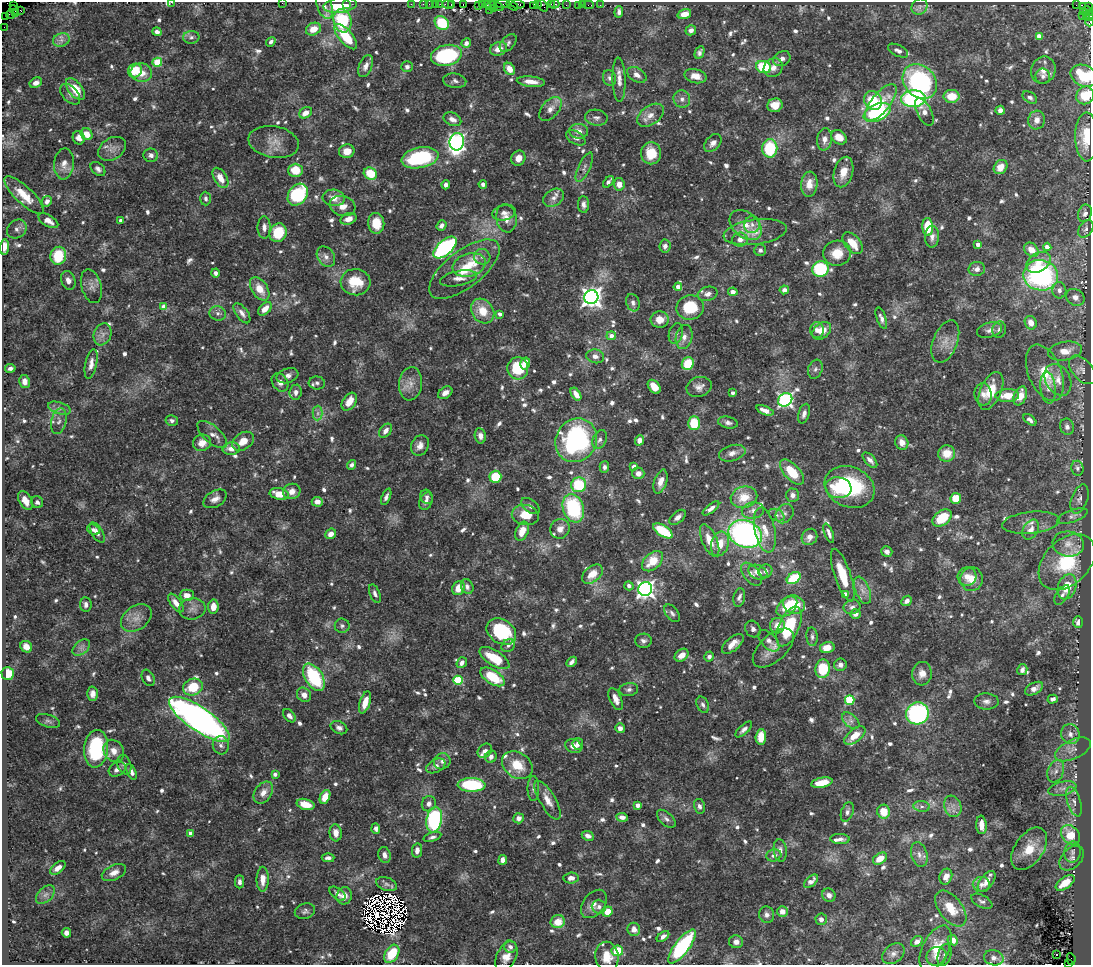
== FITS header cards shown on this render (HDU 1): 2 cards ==
NAXIS1  =                 1089
NAXIS2  =                  963

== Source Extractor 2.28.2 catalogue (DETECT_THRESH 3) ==
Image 1089 x 963 px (HDU 1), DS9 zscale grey, 1 PNG px = 1 image px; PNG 1093 x 967 px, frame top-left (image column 1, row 963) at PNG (2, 2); each listed source drawn as its Kron ellipse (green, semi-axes under 4 px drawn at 4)
Background 0.979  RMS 0.023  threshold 0.068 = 3 sigma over >= 5 px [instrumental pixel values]
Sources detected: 861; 13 with non-positive FLUX_AUTO (blend fragments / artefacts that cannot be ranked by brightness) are neither listed nor drawn; of the other 848, the 500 brightest by FLUX_AUTO listed and drawn (348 fainter detections omitted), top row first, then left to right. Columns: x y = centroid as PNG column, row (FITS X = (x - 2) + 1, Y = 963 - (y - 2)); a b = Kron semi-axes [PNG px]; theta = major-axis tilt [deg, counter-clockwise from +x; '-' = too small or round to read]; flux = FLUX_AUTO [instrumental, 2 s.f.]
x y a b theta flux
171 2 3 2 - 11
282 3 2 2 - 6.7
347 4 2 2 - 68
411 4 2 2 - 12
423 4 2 2 - 26
429 4 2 2 - 13
436 4 3 3 - 78
440 4 2 2 - 23
452 4 3 3 - 61
463 4 3 2 - 5.6
487 4 3 2 - 7.5
503 4 7 2 0 72
518 4 7 3 -7 84
537 4 3 2 - 28
551 4 3 2 - 9.7
555 4 4 3 - 38
13 5 4 2 - 18
340 5 17 7 7 41
448 5 6 3 -10 59
478 5 4 2 - 26
483 5 3 3 - 65
491 5 5 3 - 34
512 5 6 3 -30 70
566 5 2 2 - 8.4
578 5 3 3 - 37
583 5 2 2 - 5.7
589 5 5 2 - 23
600 5 2 2 - 6.1
1076 5 2 2 - 6.2
325 6 13 7 -69 8.9
497 6 7 3 -27 59
534 6 4 3 - 46
543 6 6 2 -55 32
919 7 8 7 - 6.1
1083 7 3 2 - 11
1089 7 3 2 - 19
493 8 3 2 - 39
14 10 5 2 - 37
489 10 2 2 - 32
21 11 3 2 - 37
1088 11 5 4 - 170
619 12 6 4 85 5
1083 12 3 2 - 34
15 14 3 2 - 71
684 14 7 4 17 17
10 15 4 2 - 53
1082 16 2 2 - 36
1086 16 3 3 - 61
1090 16 5 2 - 180
6 17 2 2 - 12
342 21 12 9 -76 99
1090 22 4 2 - 55
442 23 8 6 -41 61
4 27 2 2 - 9.4
313 29 8 6 25 19
691 30 5 5 - 6.7
157 32 5 4 - 6.7
1039 36 4 4 - 17
191 37 8 6 4 4.9
346 37 15 7 -50 52
61 40 8 6 21 7.2
271 42 5 4 - 5.1
466 43 5 4 - 7.1
508 43 10 6 48 4.8
498 49 9 6 21 15
898 51 11 5 -27 7.3
699 52 7 4 64 4.7
446 55 16 10 12 130
782 59 9 7 31 7.6
157 62 5 4 - 62
366 66 11 6 67 9.1
407 67 5 5 - 4.9
764 67 7 6 - 74
773 68 10 8 47 11
509 69 6 5 - 17
1043 70 13 12 - 16
135 71 7 6 - 37
141 73 11 9 -11 20
637 75 10 7 -31 10
695 76 11 7 -13 14
1043 76 8 7 - 4.9
1084 76 14 10 -25 71
609 78 8 6 -69 5
619 80 22 6 -88 13
455 81 11 7 -9 6.3
920 81 19 15 -47 280
531 82 14 5 -6 15
36 83 6 5 - 8.5
75 89 13 7 -52 35
70 94 12 7 -47 7.3
1085 95 9 8 - 43
951 96 8 6 0 30
1030 97 8 5 -31 5.2
682 99 9 8 - 7.9
913 99 12 8 2 180
873 101 10 8 -56 50
881 103 22 9 52 31
775 105 7 6 - 21
550 109 14 8 49 12
1000 110 4 4 - 5.2
877 112 14 8 25 160
924 112 15 7 -63 10
306 113 7 5 36 13
650 115 15 9 36 15
596 118 11 8 -10 6.7
452 119 9 6 -26 9.6
1037 120 9 8 - 12
579 131 9 7 -4 11
87 134 6 5 - 18
839 137 8 6 -36 18
1087 137 24 11 -89 49
79 138 7 6 - 8.2
576 138 11 6 -30 6.2
824 139 11 7 82 10
274 142 25 15 -10 23
457 142 8 7 - 480
713 143 10 7 48 8.8
770 148 9 7 -90 85
112 149 15 10 32 12
347 151 8 6 11 18
651 153 11 10 - 35
151 155 7 6 - 6.4
420 158 18 10 11 140
518 158 8 7 - 10
64 164 15 10 85 14
584 167 16 6 64 6.9
1001 167 7 6 - 18
98 169 8 5 -42 5.2
295 170 7 6 - 31
843 172 15 9 74 22
370 174 7 6 - 46
220 178 11 6 -59 19
608 182 7 3 49 5.5
483 184 4 4 - 5.3
619 184 6 5 - 12
809 184 12 8 85 17
446 185 4 4 - 6.8
24 195 26 8 -43 31
298 195 12 9 53 130
334 198 11 8 -5 16
554 198 11 8 34 9.3
206 199 7 5 -87 5
47 201 5 4 - 5.9
583 204 8 5 -88 6
343 206 13 10 -17 14
504 213 12 7 13 7.3
1085 213 9 6 70 7.3
506 218 14 10 -81 14
349 219 8 5 20 12
48 221 11 5 -31 10
121 221 4 3 - 4.9
376 223 10 8 -83 31
441 225 5 4 - 5.8
746 225 18 12 -40 23
752 225 8 7 - 7.9
264 227 11 6 -90 9.2
928 227 9 5 -86 46
17 229 10 8 39 6.7
1086 229 9 6 56 5.8
755 232 32 12 8 27
278 233 9 8 - 49
932 237 11 7 87 8.5
740 239 8 7 - 9.7
853 243 13 7 -50 27
978 244 4 3 - 8.9
665 246 6 5 - 6.7
4 247 7 4 85 15
445 247 14 7 41 320
1047 247 4 4 - 12
760 250 6 6 - 4.8
1031 250 8 6 -42 20
837 253 14 12 13 28
58 256 9 7 77 56
326 257 11 8 -57 9.4
482 257 8 8 - 6.1
1038 262 13 9 31 22
469 265 17 11 17 25
464 269 42 18 38 62
820 269 8 8 - 120
977 269 8 7 - 9.3
216 273 4 3 - 4.9
1041 275 17 15 -9 300
459 278 19 7 11 12
68 280 9 7 -67 8.4
355 282 15 13 -6 43
91 286 17 10 -74 11
678 287 4 4 - 9.5
260 289 13 8 -57 23
784 290 5 4 - 7.9
1059 290 8 7 - 6.9
733 292 5 4 - 8.4
708 294 10 7 15 7.7
591 297 7 7 - 970
1075 297 9 8 - 9.5
633 303 9 6 -70 6.5
164 307 4 4 - 22
690 307 14 12 15 60
265 309 8 5 48 14
483 311 13 10 -52 31
218 313 8 7 - 5.8
242 313 12 6 -53 7.8
500 314 4 3 - 6.4
881 318 11 4 -70 6.4
660 319 9 8 - 17
1031 323 7 5 -66 14
817 330 8 7 - 10
990 330 13 7 15 8.2
999 330 8 7 - 6.1
822 331 10 7 41 17
103 334 11 8 68 10
676 334 10 7 75 6.4
611 336 5 4 - 10
684 337 12 8 76 11
945 341 22 12 68 19
1065 351 17 9 9 21
595 356 9 7 -12 9.1
525 363 6 5 - 19
91 364 15 6 78 11
688 364 6 6 - 41
10 368 5 4 - 5.5
518 368 11 10 - 61
815 369 10 7 70 5.3
1082 370 17 10 -49 11
1045 373 30 16 -67 50
288 376 11 7 19 8.1
1058 380 17 12 -61 19
24 382 6 5 - 10
280 382 10 7 -55 8.5
317 383 8 6 -6 5
410 384 17 11 82 17
654 387 8 5 -52 20
699 387 13 9 20 9
1048 388 16 7 -84 11
991 391 20 10 66 38
296 392 7 6 - 7.2
445 393 8 5 34 8.9
733 393 4 3 - 5.5
576 394 7 4 -56 11
983 394 11 8 -82 11
1007 396 12 6 2 24
1020 396 10 6 67 23
785 400 7 6 - 380
349 402 10 6 56 18
59 408 12 5 -17 7.3
765 410 9 4 -21 11
318 413 7 5 89 5
804 414 10 5 73 6.7
1030 420 7 4 -39 5.7
59 421 13 7 76 9.3
172 421 6 5 - 5
694 423 7 6 - 49
728 423 10 6 -12 5.8
1067 427 8 7 - 6.7
386 431 8 5 51 8.8
212 434 18 8 -41 12
480 436 8 5 -80 7.9
576 440 22 20 59 280
600 440 10 6 63 5.7
639 440 5 4 - 11
243 441 12 8 34 18
902 442 7 6 - 12
202 443 9 8 - 16
420 446 11 8 63 11
231 449 8 6 4 14
732 453 13 8 16 9.8
947 453 8 8 - 25
870 460 9 5 -48 7.6
352 465 5 4 - 4.9
604 467 6 4 88 5
634 467 4 4 - 12
1077 468 7 6 - 4.7
792 472 15 7 -47 47
638 473 6 5 - 9.7
495 477 6 6 - 55
660 482 12 6 72 15
579 485 7 7 - 80
850 487 26 20 -22 140
838 488 13 10 -9 63
292 491 9 7 13 13
279 494 10 5 -10 27
793 495 7 6 - 6.3
386 497 9 4 67 5
427 497 7 6 - 4.9
744 497 13 10 14 29
956 498 5 5 - 35
215 499 13 8 30 9.7
1080 499 15 8 71 8.5
25 500 10 6 -59 16
426 501 9 6 67 6.5
37 502 6 5 - 5.2
317 502 5 5 - 8.8
530 506 10 6 -37 6.9
573 508 14 10 -71 130
711 508 10 4 37 8.2
753 511 11 8 9 8.9
785 514 10 8 53 7.8
525 515 13 10 -10 28
777 515 8 5 -27 4.9
1072 516 16 6 20 6.7
678 517 10 5 40 7.2
942 518 11 7 37 49
1031 523 29 11 6 19
560 529 10 9 - 11
93 530 7 5 -23 4.7
765 530 23 10 -78 21
1031 530 11 7 58 12
522 531 10 6 67 21
663 531 11 5 -33 67
97 532 11 5 -58 6.9
829 533 10 3 -69 6.3
331 534 6 5 - 9.7
745 534 17 13 -21 410
809 537 8 7 - 9.8
710 540 17 7 -66 23
720 544 12 8 72 25
1068 544 15 12 -8 18
887 552 6 5 - 5.8
653 561 12 8 43 35
1067 562 33 22 44 97
765 571 7 6 - 7.1
758 572 10 7 -21 13
592 574 12 7 39 22
751 574 13 7 -52 7.8
843 575 27 8 -71 41
967 576 9 9 - 14
794 578 7 5 34 69
971 579 12 11 - 24
629 586 5 4 - 5.6
467 587 8 6 -69 5.8
1067 587 13 9 70 34
458 588 7 6 - 21
645 589 7 7 - 590
862 590 14 7 -68 12
375 594 10 5 -67 5.6
846 594 4 4 - 11
187 595 7 5 0 9.7
1062 595 11 6 57 5.9
739 597 9 5 79 5.8
907 601 6 4 42 7
176 603 11 5 -52 11
86 605 7 5 -84 5.7
794 605 11 9 -20 49
213 607 7 5 82 16
787 607 12 8 42 33
852 607 8 7 - 6.5
192 609 13 10 9 11
672 613 10 6 -53 4.9
855 614 5 4 - 7.6
136 618 17 11 37 18
1078 622 6 5 - 8.6
342 626 7 7 - 4.6
777 626 8 7 - 17
789 626 21 10 66 92
753 629 9 7 -55 6
501 631 16 12 -34 110
812 637 9 5 -84 4.9
643 641 8 7 - 5.6
769 641 13 7 -46 7.9
733 644 13 6 40 15
508 645 7 6 - 4.6
26 647 6 5 - 16
827 647 7 5 13 23
81 648 10 6 38 6.9
773 648 25 13 42 20
682 655 7 5 38 16
709 656 5 4 - 5.3
494 658 17 7 -32 51
572 662 6 3 46 6.1
462 663 6 4 51 6.6
840 665 6 6 - 6.5
823 669 9 7 81 68
1022 670 5 5 - 5.8
8 673 6 6 - 38
922 674 12 9 84 13
314 677 15 8 -58 100
493 677 13 7 -33 55
148 678 9 6 -64 5.7
458 680 5 4 - 89
193 687 10 8 22 46
1034 689 10 5 29 10
629 690 9 6 8 5
92 694 7 5 88 8
304 695 8 6 -49 10
616 699 12 6 -67 11
1053 699 5 4 - 5.6
850 700 5 4 - 93
986 701 12 8 -1 8.3
365 702 11 5 72 19
703 705 8 5 -64 4.7
917 713 11 11 - 230
289 716 8 5 -48 6
199 719 36 12 -34 880
48 721 12 6 -17 4.9
851 721 10 6 -41 7
339 728 9 6 -26 6.2
620 728 5 4 - 8.2
744 729 10 4 42 5.8
1070 734 10 9 - 10
855 735 12 6 39 25
761 737 8 5 85 30
578 744 6 5 - 7.2
221 745 9 8 - 6.7
573 746 9 6 -23 9.8
96 749 19 12 83 130
1073 749 19 9 25 14
114 751 11 9 -57 14
485 751 8 6 46 7.4
491 757 6 5 - 7.5
442 761 8 8 - 6.6
124 765 10 6 -70 6.3
517 765 16 12 -34 38
436 766 10 6 26 7
117 769 9 6 30 7.5
1056 771 11 8 70 9.7
131 772 8 4 -67 6.5
275 774 4 4 - 5.8
822 783 11 5 11 31
472 785 14 7 -2 120
533 788 12 5 89 5.1
1062 789 14 7 13 11
263 793 12 8 54 14
325 797 7 5 64 22
548 800 22 8 -59 16
1074 802 15 6 -73 9.5
305 804 9 5 -15 23
429 804 8 7 - 7.6
638 805 4 4 - 8.6
699 806 7 5 -76 5.7
922 806 8 5 -6 4.7
953 806 11 8 -69 10
847 812 10 6 70 6.1
884 812 7 6 - 29
622 817 6 4 -6 8.3
519 818 5 5 - 8.5
666 819 11 6 -42 6.7
434 820 13 7 78 200
981 825 9 5 -86 20
376 828 5 4 - 5.2
191 833 4 4 - 14
336 833 8 6 -84 14
1071 835 11 8 -49 40
588 836 6 4 -25 7.6
432 837 9 4 17 4.6
840 839 10 5 -3 6.4
1029 849 24 14 55 39
417 850 7 5 82 9.3
780 850 11 6 -84 8.7
1073 852 10 8 79 6.7
385 855 8 6 -76 7.9
774 855 7 6 - 7.8
919 855 12 8 -73 9.6
328 858 6 4 1 5.5
1072 858 14 9 46 9.1
880 859 8 5 35 23
503 860 5 4 - 9
58 868 9 5 38 9.7
114 873 13 7 26 11
946 877 8 6 71 12
571 878 7 5 4 10
263 879 12 6 89 17
811 881 8 4 42 7.5
987 881 12 6 52 14
239 882 6 4 90 5.6
1065 883 11 5 35 24
387 884 11 6 -18 6
981 884 9 7 -8 8
337 894 9 5 -37 6.9
45 895 11 7 44 7.2
829 895 7 6 - 8
344 896 9 7 69 10
982 901 11 6 -28 5
594 904 16 10 51 13
599 907 7 7 - 6
951 908 21 11 -52 31
305 911 10 7 17 5.6
782 911 5 5 - 14
607 912 5 4 - 22
767 915 8 7 - 7
821 919 6 5 - 6.8
558 922 7 6 - 26
634 929 6 6 - 11
66 933 5 5 - 7.2
663 936 7 4 38 5.8
953 940 5 4 - 17
917 941 6 5 - 11
736 942 7 6 - 6.8
510 947 6 6 - 6
682 947 20 7 53 170
936 948 24 13 63 35
617 951 6 5 - 42
392 954 10 6 58 48
893 954 12 9 37 9.7
945 955 11 6 72 6.3
1057 955 3 3 - 4.7
506 956 16 9 65 18
936 956 10 9 - 11
607 957 15 11 -82 23
994 958 10 7 -12 8.2
1071 959 6 3 -79 200
1069 963 3 3 - 130
At the frame edge (FLAGS 8, measured only in part): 11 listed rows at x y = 171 2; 282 3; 1089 7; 1090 16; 1090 22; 1084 76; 1085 95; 1087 137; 4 247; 994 958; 1069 963
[348 fainter detections neither listed nor drawn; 13 non-positive-flux detections neither listed nor drawn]